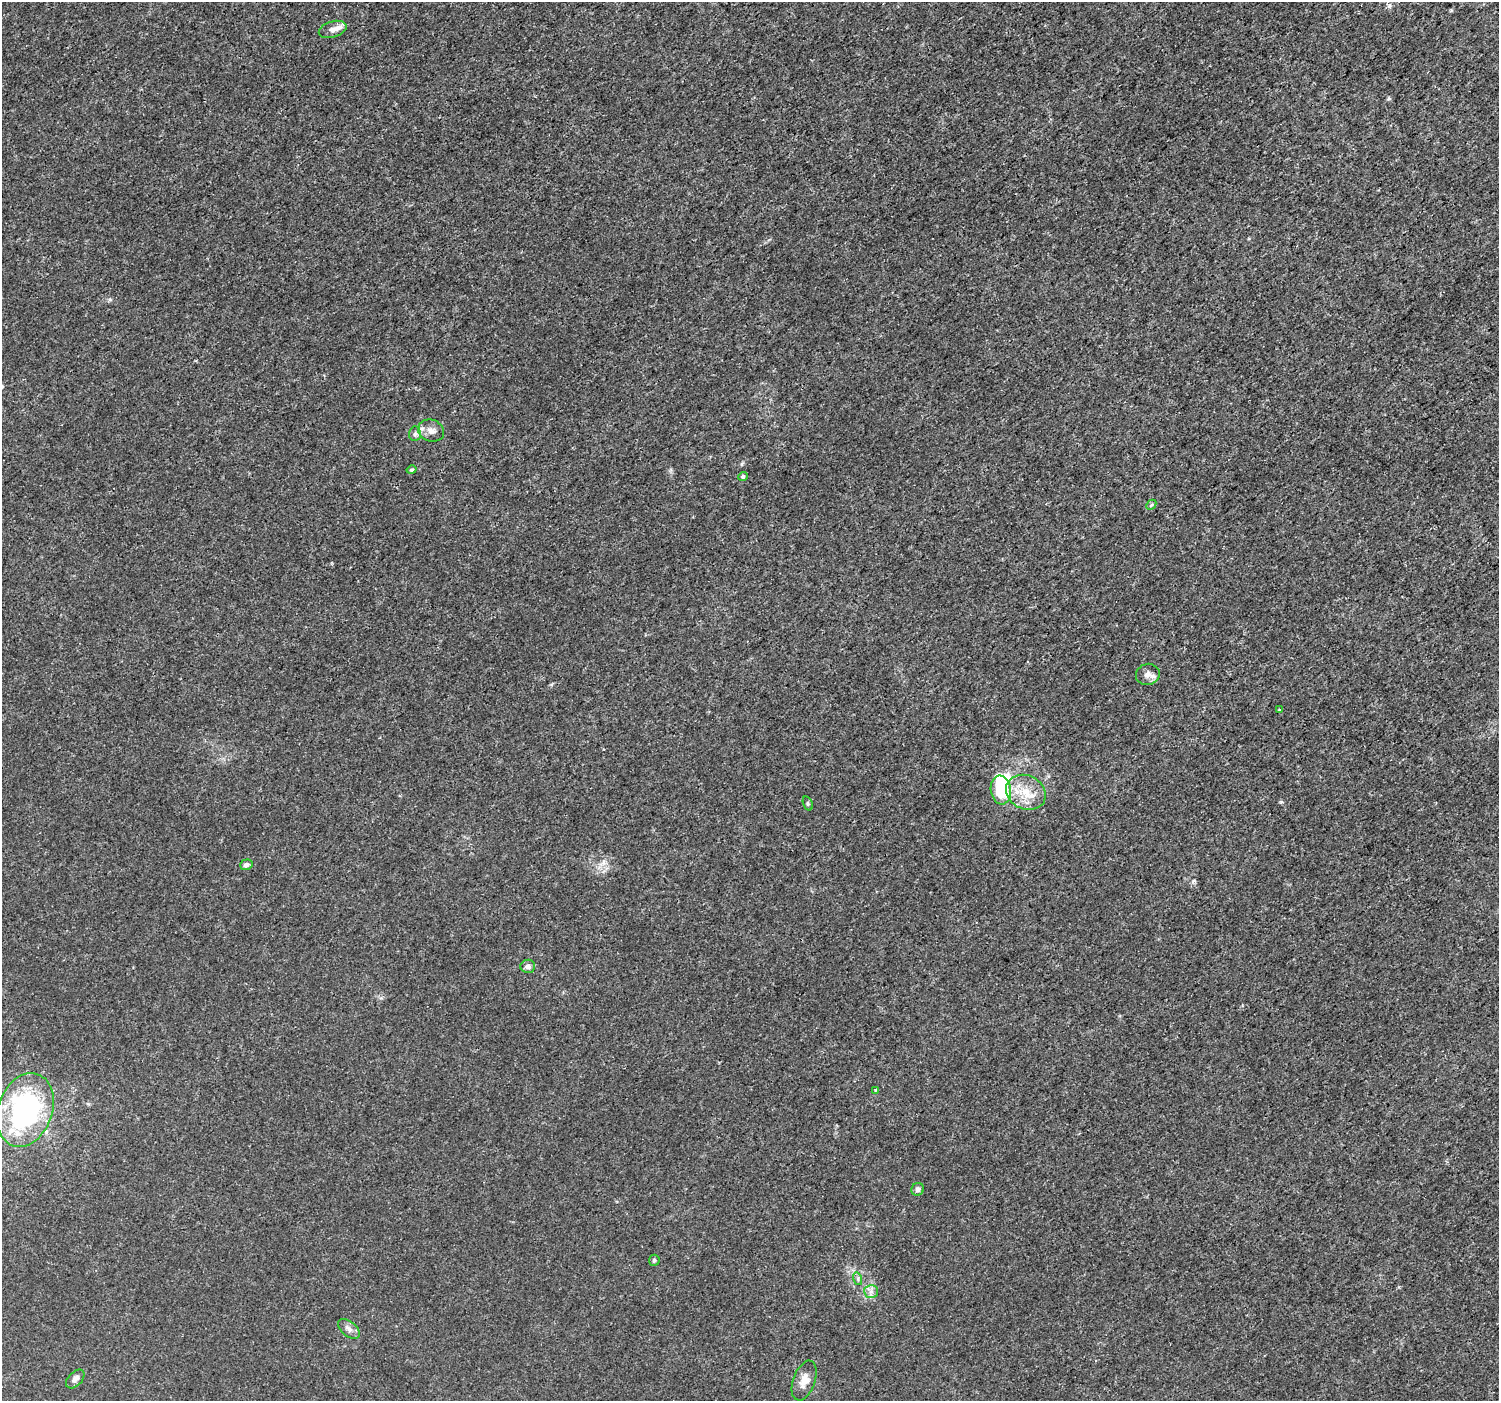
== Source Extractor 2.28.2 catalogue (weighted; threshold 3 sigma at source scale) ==
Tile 10 of 4 x 4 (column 2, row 3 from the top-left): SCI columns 1520-3016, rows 1566-2964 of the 6037 x 5992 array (HDU 1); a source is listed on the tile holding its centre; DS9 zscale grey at full resolution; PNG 1501 x 1403 px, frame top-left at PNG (2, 2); each listed source drawn as its Kron ellipse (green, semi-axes under 4 px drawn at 4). Shown black and unused: <1% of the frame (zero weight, under 3 of 5 exposures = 2% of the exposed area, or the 3 px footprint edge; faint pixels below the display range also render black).
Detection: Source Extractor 2.28.2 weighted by HDU 2 'WHT'; one run over the whole footprint, this tile lists its part. Background 0.00147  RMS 7.1e-04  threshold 0.00317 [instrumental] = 3 sigma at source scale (4.5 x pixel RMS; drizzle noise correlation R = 1.50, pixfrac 1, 0.0396/0.0396 arcsec/px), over >= 5 px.
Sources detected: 24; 1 inside a brighter object's white glare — neither listed nor drawn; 1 inside a brighter listed object's ellipse — not listed separately; the other 22 listed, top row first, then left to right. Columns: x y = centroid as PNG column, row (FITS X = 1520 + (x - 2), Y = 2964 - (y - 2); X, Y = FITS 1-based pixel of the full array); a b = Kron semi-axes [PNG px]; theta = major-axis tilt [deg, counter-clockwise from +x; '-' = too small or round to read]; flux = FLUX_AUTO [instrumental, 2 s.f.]
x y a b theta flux
333 29 14 8 17 0.4
431 431 13 10 -23 0.49
415 434 7 6 - 0.19
412 470 5 4 - 0.11
743 476 5 4 - 0.15
1151 505 6 4 45 0.093
1148 674 12 10 15 0.44
1280 710 4 3 - 0.12
1001 790 14 10 -81 3.5
1026 792 21 16 -26 1.7
808 803 7 4 -71 0.11
246 865 6 5 - 0.25
528 966 7 6 - 0.33
875 1090 3 2 - 0.061
25 1110 38 27 70 16
918 1189 6 6 - 0.21
654 1260 5 5 - 0.12
858 1279 6 4 -73 0.12
871 1291 7 6 - 0.26
349 1329 13 7 -41 0.34
75 1379 11 7 47 0.32
804 1381 21 11 70 0.71